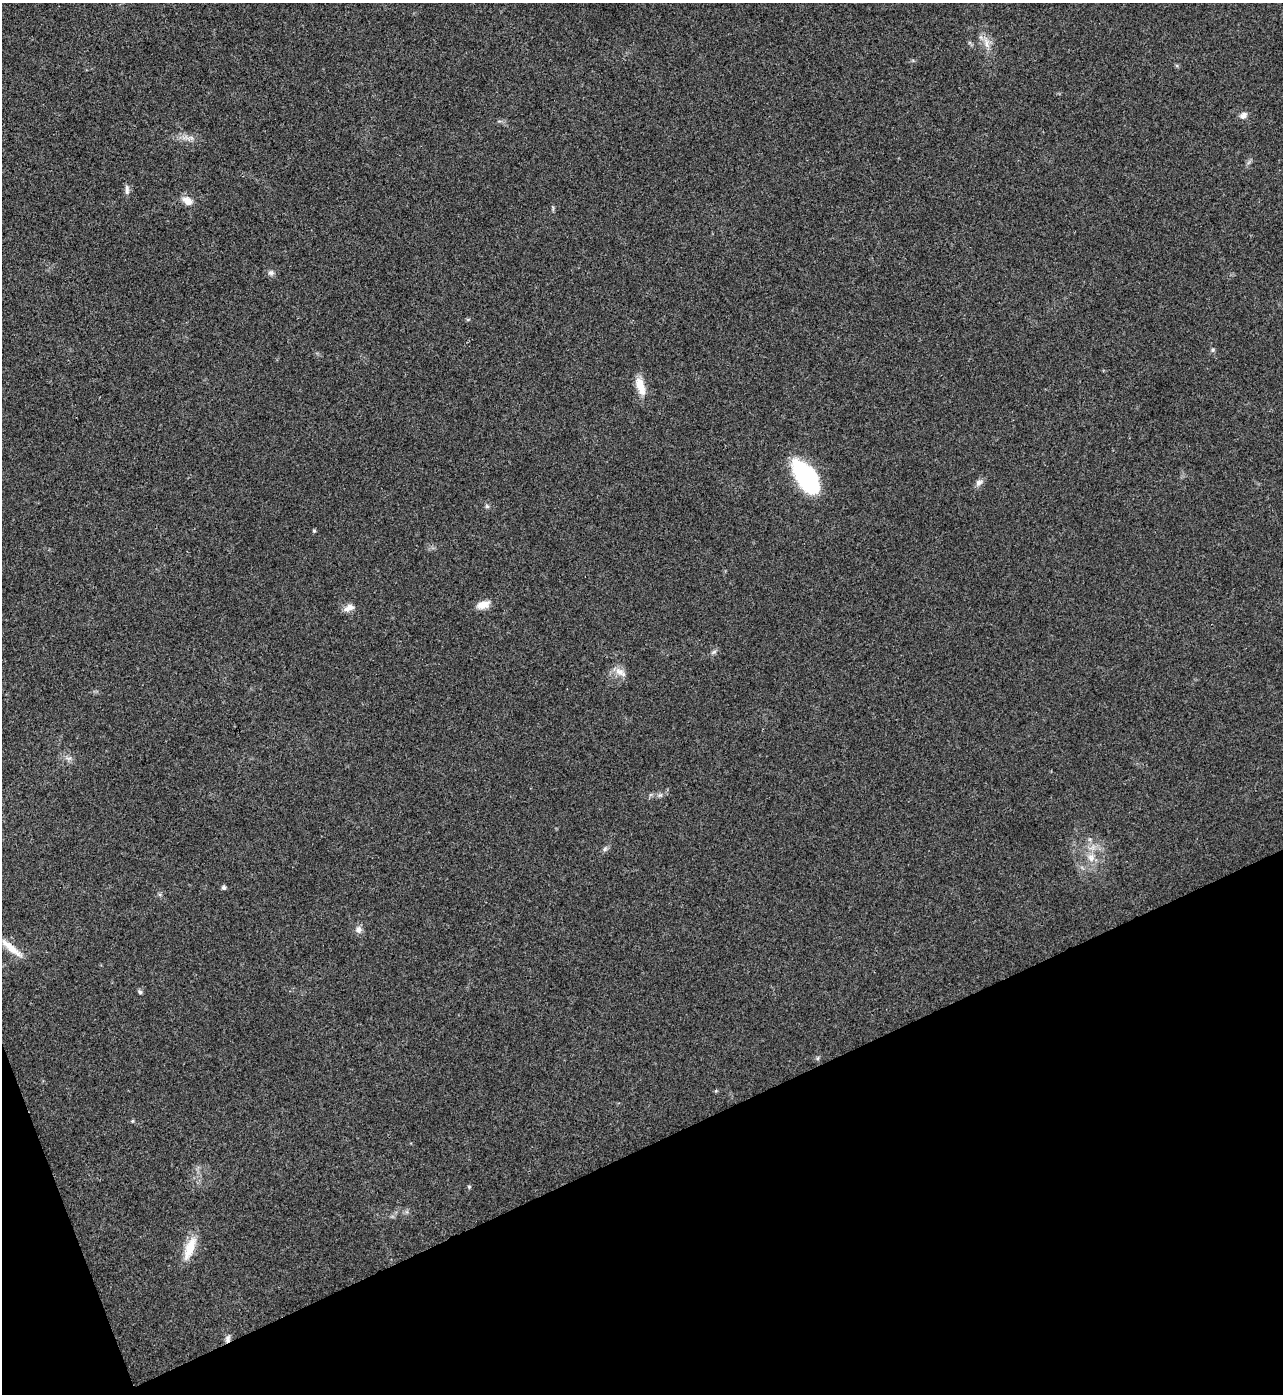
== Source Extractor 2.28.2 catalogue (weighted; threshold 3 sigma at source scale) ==
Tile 14 of 4 x 4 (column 2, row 4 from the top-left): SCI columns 1566-2846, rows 2-1393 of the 5563 x 5574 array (HDU 1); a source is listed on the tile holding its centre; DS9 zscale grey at full resolution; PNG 1285 x 1396 px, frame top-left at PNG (2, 3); no overlay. Shown black and unused: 19% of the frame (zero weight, under 3 of 4 exposures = <1% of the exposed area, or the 3 px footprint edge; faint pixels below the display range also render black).
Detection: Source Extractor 2.28.2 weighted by HDU 2 'WHT'; one run over the whole footprint, this tile lists its part. Background 0.0211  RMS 0.0042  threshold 0.0189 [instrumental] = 3 sigma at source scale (4.5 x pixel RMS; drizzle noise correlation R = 1.50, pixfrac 1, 0.05/0.05 arcsec/px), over >= 5 px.
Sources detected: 30; all 30 listed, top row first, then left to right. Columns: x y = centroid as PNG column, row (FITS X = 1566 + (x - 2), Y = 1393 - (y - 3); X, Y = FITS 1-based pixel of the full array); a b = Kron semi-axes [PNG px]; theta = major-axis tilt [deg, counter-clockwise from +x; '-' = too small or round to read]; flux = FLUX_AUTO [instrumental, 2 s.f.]
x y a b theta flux
986 43 20 8 -77 4.4
1243 115 9 7 30 2.2
188 138 23 7 -6 3.5
127 190 14 5 -88 1.7
188 201 14 9 -32 4.1
271 273 8 8 - 1.4
468 319 6 4 19 0.5
1213 350 6 5 - 0.78
640 385 22 9 -72 7.4
806 477 35 17 -57 50
979 482 11 8 33 1.9
487 506 6 5 - 0.83
314 531 4 4 - 0.65
483 605 17 9 14 4.2
349 608 15 8 22 2.9
714 652 9 5 27 1.1
620 672 16 10 -29 3.8
69 758 9 6 7 1.5
660 795 8 6 2 1.2
605 849 8 5 67 1.1
1091 857 13 10 -80 4.5
224 887 6 5 - 0.86
358 930 9 8 - 2.1
11 948 36 8 -40 6.4
140 992 7 5 -45 0.78
818 1058 6 4 89 0.64
132 1121 5 4 - 0.52
469 1187 5 4 - 0.63
190 1248 33 11 69 8.9
228 1339 10 7 74 1.7
Overlapping masked pixels (flux is a lower limit): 1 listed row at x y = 228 1339